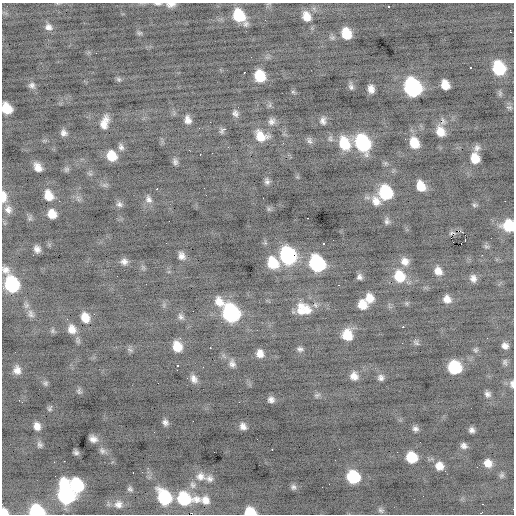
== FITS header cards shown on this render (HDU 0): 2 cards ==
NAXIS1  =                  512 / Axis length
NAXIS2  =                  512 / Axis length

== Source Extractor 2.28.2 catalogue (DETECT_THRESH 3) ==
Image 512 x 512 px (HDU 0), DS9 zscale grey, 1 PNG px = 1 image px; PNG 516 x 516 px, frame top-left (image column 1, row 512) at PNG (2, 3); no overlay
Background -0.475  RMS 1.1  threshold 3.24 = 3 sigma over >= 5 px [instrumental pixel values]
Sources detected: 175; all 175 listed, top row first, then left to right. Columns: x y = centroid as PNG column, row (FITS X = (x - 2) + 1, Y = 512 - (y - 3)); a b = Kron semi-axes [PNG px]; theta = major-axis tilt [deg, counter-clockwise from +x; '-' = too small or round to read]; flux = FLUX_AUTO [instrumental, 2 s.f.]
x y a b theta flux
158 4 10 4 0 190
171 5 12 6 5 380
389 7 3 3 - 670
239 16 12 9 -53 2900
306 16 13 10 -68 880
48 27 9 8 - 350
510 32 4 2 - 340
139 33 7 5 14 130
346 33 10 8 -70 1700
251 57 2 2 - 68
470 67 2 2 - 66
499 68 11 9 -67 4100
244 72 3 2 - 150
260 76 10 8 -70 2200
119 79 8 5 -41 140
32 85 8 8 - 260
445 85 9 7 -68 980
351 87 8 5 -78 210
413 87 12 10 -63 15000
371 89 7 6 - 470
293 92 6 5 - 100
500 93 9 5 -85 150
270 105 7 4 72 130
509 107 9 6 -10 170
7 108 9 8 - 1700
234 114 7 6 - 340
188 120 9 7 -75 460
272 121 10 9 - 350
323 121 9 7 -86 290
104 122 16 8 74 810
210 122 2 2 - 75
224 129 6 3 37 340
440 131 12 9 -63 870
64 133 8 7 - 320
261 136 15 11 -29 1200
330 139 9 7 -68 220
309 140 10 6 -73 210
363 143 13 10 -65 8300
414 143 12 9 -66 1500
344 144 14 10 -69 2300
121 147 10 7 -70 280
228 147 2 2 - 42
477 148 10 9 - 330
212 153 2 2 - 40
200 154 2 2 - 120
112 156 10 9 - 1400
475 158 11 9 -78 1200
175 162 8 6 -76 220
38 167 9 6 -56 570
66 169 7 7 - 170
90 174 7 4 -18 130
267 181 9 6 -82 240
421 186 9 7 -64 1200
157 189 2 2 - 390
385 192 11 10 - 4400
48 195 12 10 -68 1000
206 195 2 2 - 31
3 197 12 6 -89 870
263 198 2 2 - 36
148 199 11 8 -63 350
376 201 14 10 -55 690
119 204 8 7 - 240
475 205 8 5 -3 130
8 209 11 10 - 430
269 209 6 6 - 130
52 214 8 7 - 950
30 218 7 6 - 160
169 221 2 2 - 140
387 221 8 6 -89 220
508 225 10 9 - 2600
458 231 4 2 - 770
452 233 8 4 6 180
465 235 2 2 - 210
451 238 2 2 - 170
324 243 3 2 - 83
461 244 2 2 - 2800
486 246 8 4 -14 130
37 249 7 5 -59 350
182 256 8 7 - 400
288 256 12 10 -66 11000
405 261 11 10 - 600
124 262 9 7 -9 360
273 263 13 10 -57 1800
317 263 11 9 -60 11000
5 269 11 9 -39 440
438 271 10 8 -58 610
399 276 13 11 -61 1900
359 277 6 6 - 250
473 278 8 6 -76 370
12 284 11 10 - 6600
339 285 3 2 - 170
369 298 10 8 -72 810
447 299 8 7 - 550
219 302 14 10 -57 800
315 305 8 6 -68 210
362 305 9 8 - 970
307 310 24 10 -40 1100
193 311 2 2 - 130
301 311 13 9 -44 680
231 313 12 10 -62 14000
31 314 14 8 -64 420
181 317 9 7 -60 250
85 318 10 8 -67 940
403 327 3 3 - 320
72 329 12 10 -67 730
52 331 7 6 - 150
347 335 11 10 - 1300
487 338 2 2 - 42
416 342 10 6 -38 150
177 346 9 8 - 1100
505 346 6 5 - 340
210 348 3 2 - 340
300 349 8 6 -13 210
130 350 9 4 -35 150
475 350 6 6 - 130
260 353 8 7 - 550
505 362 8 6 -76 170
232 364 11 8 -81 320
178 366 3 3 - 150
454 367 10 9 - 4900
17 370 11 9 -84 530
177 370 2 2 - 300
354 376 9 9 - 540
381 378 8 8 - 280
194 379 10 7 -64 410
45 383 7 7 - 160
158 383 3 2 - 73
512 384 8 5 -88 250
79 391 8 6 -64 160
487 394 7 6 - 270
317 395 8 6 29 180
19 400 3 2 - 110
271 400 7 6 - 310
22 402 2 2 - 130
50 407 7 4 59 190
193 421 2 2 - 190
165 422 7 6 - 270
37 426 9 7 -72 510
243 426 8 6 -46 380
415 429 7 6 - 260
472 430 5 5 - 250
93 439 7 6 - 390
420 442 2 2 - 59
40 445 8 6 -76 200
464 446 6 6 - 290
272 449 3 2 - 420
339 449 2 2 - 37
102 451 9 7 -65 230
76 452 5 4 - 170
214 452 2 2 - 41
397 452 3 2 - 54
411 457 9 9 - 2100
64 461 2 2 - 280
54 462 2 2 - 100
488 463 8 7 - 690
439 466 10 9 - 760
133 473 3 2 - 200
501 475 7 6 - 150
200 476 14 12 -7 650
353 477 10 9 - 4000
209 479 9 8 - 320
77 485 11 9 -69 4600
193 485 11 9 -70 380
293 487 7 6 - 200
130 489 7 6 - 180
66 494 17 10 -78 13000
164 497 13 10 -58 4800
184 499 14 10 -7 4200
205 500 12 10 -23 550
118 504 12 10 20 520
482 504 2 2 - 380
381 510 8 6 -34 180
37 511 10 8 -14 5800
4 512 7 6 - 540
250 512 9 7 -2 2000
At the frame edge (FLAGS 8, measured only in part): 10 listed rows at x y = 158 4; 171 5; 7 108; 3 197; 508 225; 5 269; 512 384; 37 511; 4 512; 250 512